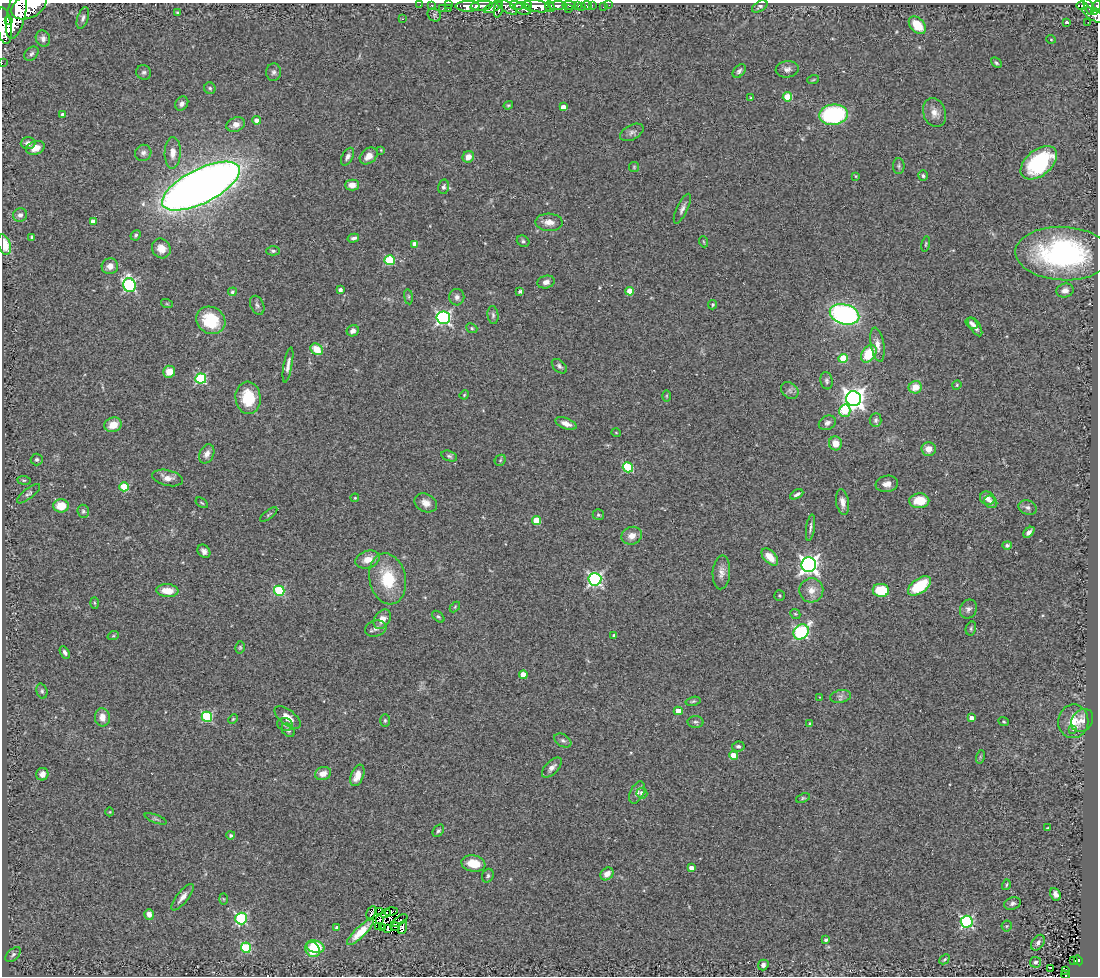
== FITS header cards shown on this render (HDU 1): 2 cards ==
NAXIS1  =                 1096
NAXIS2  =                  974

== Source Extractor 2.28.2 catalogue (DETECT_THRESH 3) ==
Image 1096 x 974 px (HDU 1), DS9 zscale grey, 1 PNG px = 1 image px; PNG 1100 x 978 px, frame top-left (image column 1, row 974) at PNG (2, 3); each listed source drawn as its Kron ellipse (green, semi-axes under 4 px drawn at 4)
Background 0.781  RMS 0.097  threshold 0.291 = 3 sigma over >= 5 px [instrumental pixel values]
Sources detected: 272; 2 with non-positive FLUX_AUTO (blend fragments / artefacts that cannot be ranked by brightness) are neither listed nor drawn; the other 270 listed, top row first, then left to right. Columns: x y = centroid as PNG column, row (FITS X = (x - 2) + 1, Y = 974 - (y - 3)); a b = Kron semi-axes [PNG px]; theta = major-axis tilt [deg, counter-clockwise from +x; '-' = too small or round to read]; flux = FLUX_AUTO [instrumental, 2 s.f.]
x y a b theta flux
420 5 2 2 - 4.2
432 5 3 3 - 38
448 5 3 2 - 21
527 5 5 2 - 230
569 5 6 3 -7 170
578 5 4 3 - 250
592 5 2 2 - 9.2
609 5 2 2 - 6.5
1082 5 5 3 - 150
29 6 18 11 25 5500
468 6 12 5 0 1300
482 6 11 4 5 1300
506 6 13 5 -36 1100
516 6 6 4 -15 490
537 6 14 5 -9 3400
550 6 5 3 - 320
557 6 9 4 2 1400
587 6 5 3 - 37
760 6 8 5 31 14
1096 6 6 4 56 370
493 7 10 4 26 620
582 7 2 2 - 10
603 7 2 2 - 6.9
1089 7 9 4 -66 230
448 8 3 2 - 11
499 8 9 4 77 660
442 9 3 2 - 110
523 9 8 6 -23 870
568 9 2 2 - 62
1094 11 4 3 - 160
17 12 27 9 78 6700
177 13 4 4 - 7.5
434 15 7 6 - 14
1093 15 12 5 -30 450
83 18 11 5 72 21
402 19 3 2 - 4.1
9 21 4 2 - 480
1067 22 4 3 - 22
1088 22 2 2 - 5.1
917 25 10 6 -47 140
4 26 18 7 -82 3100
43 38 8 7 - 24
1051 39 5 3 - 4.5
31 54 8 6 44 17
2 63 2 2 - 8.3
996 63 6 4 -44 11
787 69 11 8 6 32
739 71 8 5 49 18
144 72 7 7 - 17
274 72 8 7 - 21
813 80 6 3 19 7.2
210 88 6 5 - 12
787 97 5 4 - 230
751 98 4 3 - 6.9
182 104 7 6 - 28
508 105 5 3 - 8.4
563 107 4 4 - 42
934 113 15 11 -71 58
63 114 3 3 - 17
833 115 14 10 7 710
257 120 4 4 - 43
236 124 9 7 22 50
632 132 13 7 27 25
28 143 7 6 - 32
35 148 9 6 19 55
381 150 4 4 - 5.4
143 153 8 8 - 26
173 153 16 8 88 53
369 156 10 7 39 54
348 157 9 5 61 22
468 157 6 5 - 50
1039 163 21 13 39 540
899 166 8 6 89 15
634 167 5 5 - 7.9
856 176 3 2 - 6
923 176 5 4 - 12
352 185 7 5 0 54
201 186 43 17 27 8900
443 187 7 5 77 17
682 209 16 5 65 29
20 215 7 6 - 26
93 221 4 4 - 54
549 222 14 8 -2 56
136 235 5 4 - 11
32 237 4 3 - 8.9
353 238 6 4 15 18
523 241 6 5 - 14
704 242 5 3 - 6.4
4 244 10 6 -72 120
415 244 4 4 - 54
926 244 8 3 78 8.4
161 248 10 9 - 74
273 251 7 4 -1 12
1063 253 48 26 -3 1200
390 260 5 5 - 350
110 266 8 8 - 43
546 282 9 6 13 35
129 285 7 6 - 1000
340 290 4 3 - 21
630 291 4 4 - 120
1065 291 8 6 16 32
232 292 4 4 - 12
520 292 4 3 - 12
408 297 8 4 -82 11
457 297 8 7 - 28
167 304 6 4 -19 7.5
257 305 10 6 -66 20
713 305 5 4 - 9
845 314 15 10 -15 1500
493 315 9 5 -83 17
443 318 6 6 - 1500
211 320 15 13 -36 260
972 323 6 5 - 18
975 327 10 5 -57 29
472 328 6 4 -23 9.5
353 331 6 5 - 32
877 345 17 6 -80 52
317 349 7 5 -38 120
869 354 9 6 54 240
843 358 4 4 - 260
288 365 18 4 79 35
559 366 9 5 -42 18
169 372 6 6 - 80
201 378 5 5 - 610
827 381 9 6 -80 18
957 385 5 4 - 8.2
915 387 6 6 - 96
790 390 9 7 -40 24
464 395 5 3 - 6.5
666 396 6 4 -90 8
248 398 16 12 -85 220
853 399 7 7 - 4500
845 411 6 5 - 220
876 420 7 6 - 18
827 423 9 7 25 25
566 424 11 5 -21 45
113 425 9 7 17 95
616 433 5 3 - 5
835 443 7 6 - 78
929 449 7 7 - 66
207 454 10 7 65 37
449 456 8 5 -17 14
37 459 6 6 - 13
500 460 6 5 - 9.2
628 467 5 5 - 430
167 478 15 8 -12 52
24 480 7 3 -7 7.9
887 484 11 8 10 44
124 487 5 4 - 230
29 494 14 5 38 19
797 494 7 3 28 19
355 498 4 3 - 6.6
987 498 7 6 - 35
919 501 10 7 3 130
842 502 13 6 -80 44
991 502 7 6 - 20
202 503 7 3 -35 8.1
426 503 11 9 -25 49
61 506 7 6 - 120
1028 507 9 7 -20 22
83 511 6 6 - 14
269 515 10 3 38 9.9
598 515 5 5 - 10
536 521 4 4 - 190
810 528 13 4 82 19
1029 532 6 4 44 25
632 536 10 8 21 50
1007 545 5 4 - 14
204 551 7 5 -46 25
770 557 10 6 -46 76
368 559 13 8 19 69
809 565 7 7 - 3000
721 572 17 8 86 48
388 579 26 18 -78 280
595 579 6 6 - 1500
919 586 13 7 35 270
811 590 12 12 - 68
881 590 8 6 -7 220
167 591 11 6 -4 99
279 591 5 5 - 480
779 595 5 5 - 9.7
95 603 6 4 -88 7.4
455 607 6 4 46 7.2
968 609 10 8 59 26
795 614 5 4 - 8.2
438 617 7 4 -43 12
382 619 10 7 53 56
971 628 7 5 76 12
376 629 11 8 17 27
801 632 8 6 44 810
614 635 3 3 - 17
113 636 6 3 18 8.2
240 647 6 4 75 9.6
65 652 7 4 -59 19
523 675 4 4 - 94
42 691 7 5 -72 14
840 696 10 6 10 24
819 697 4 2 - 4.3
693 701 7 4 14 10
678 711 4 4 - 71
102 717 9 7 -81 61
207 717 5 5 - 550
288 717 15 7 -38 64
971 718 4 4 - 49
233 719 5 3 - 7
385 720 6 5 - 11
1082 720 12 10 50 51
1073 721 17 15 79 120
695 722 8 6 -2 16
1004 722 5 4 - 7.4
810 723 4 3 - 8.9
285 724 8 6 -12 17
288 730 7 5 -46 17
1073 730 3 3 - 10
563 740 9 6 -30 21
738 746 6 5 - 15
733 755 4 4 - 140
980 757 7 4 73 9.5
552 768 12 6 45 36
323 773 8 6 19 56
42 774 6 6 - 30
357 775 11 6 68 78
637 792 12 6 65 31
642 793 5 5 - 33
803 798 7 4 21 11
110 812 4 3 - 4.7
156 819 11 3 -20 13
1048 828 3 2 - 7.2
438 831 7 5 49 14
231 835 4 4 - 14
473 863 12 8 -10 140
691 868 4 4 - 56
607 874 7 6 - 51
488 876 7 5 69 15
1006 885 5 3 - 8
1056 894 6 5 - 34
183 897 16 5 51 40
223 899 6 4 -88 6.1
1012 903 8 6 18 18
379 911 4 2 - 10
391 912 6 4 17 1.1
371 913 7 3 65 14
149 914 5 5 - 35
386 914 5 4 - 11
241 918 6 6 - 650
380 919 3 2 - 3.6
399 921 9 2 35 4.2
967 922 6 6 - 1000
378 926 3 2 - 4.3
1007 926 5 5 - 8.6
382 927 4 2 - 8.7
395 927 5 2 - 6.5
403 927 7 4 71 54
337 928 3 3 - 18
388 928 3 2 - 24
360 932 18 5 44 92
826 940 3 3 - 17
1038 943 8 5 55 22
315 947 9 6 -16 190
246 948 5 5 - 520
313 949 8 7 - 160
13 955 9 5 43 17
944 959 6 3 44 9.9
1078 960 5 4 - 60
1074 961 4 3 - 16
1036 962 5 5 - 16
763 965 5 5 - 17
1051 968 4 2 - 4.4
1066 971 3 2 - 13
1065 975 4 3 - 35
At the frame edge (FLAGS 8, measured only in part): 7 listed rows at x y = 29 6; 1096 6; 17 12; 4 26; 2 63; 4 244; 1065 975
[2 non-positive-flux detections neither listed nor drawn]